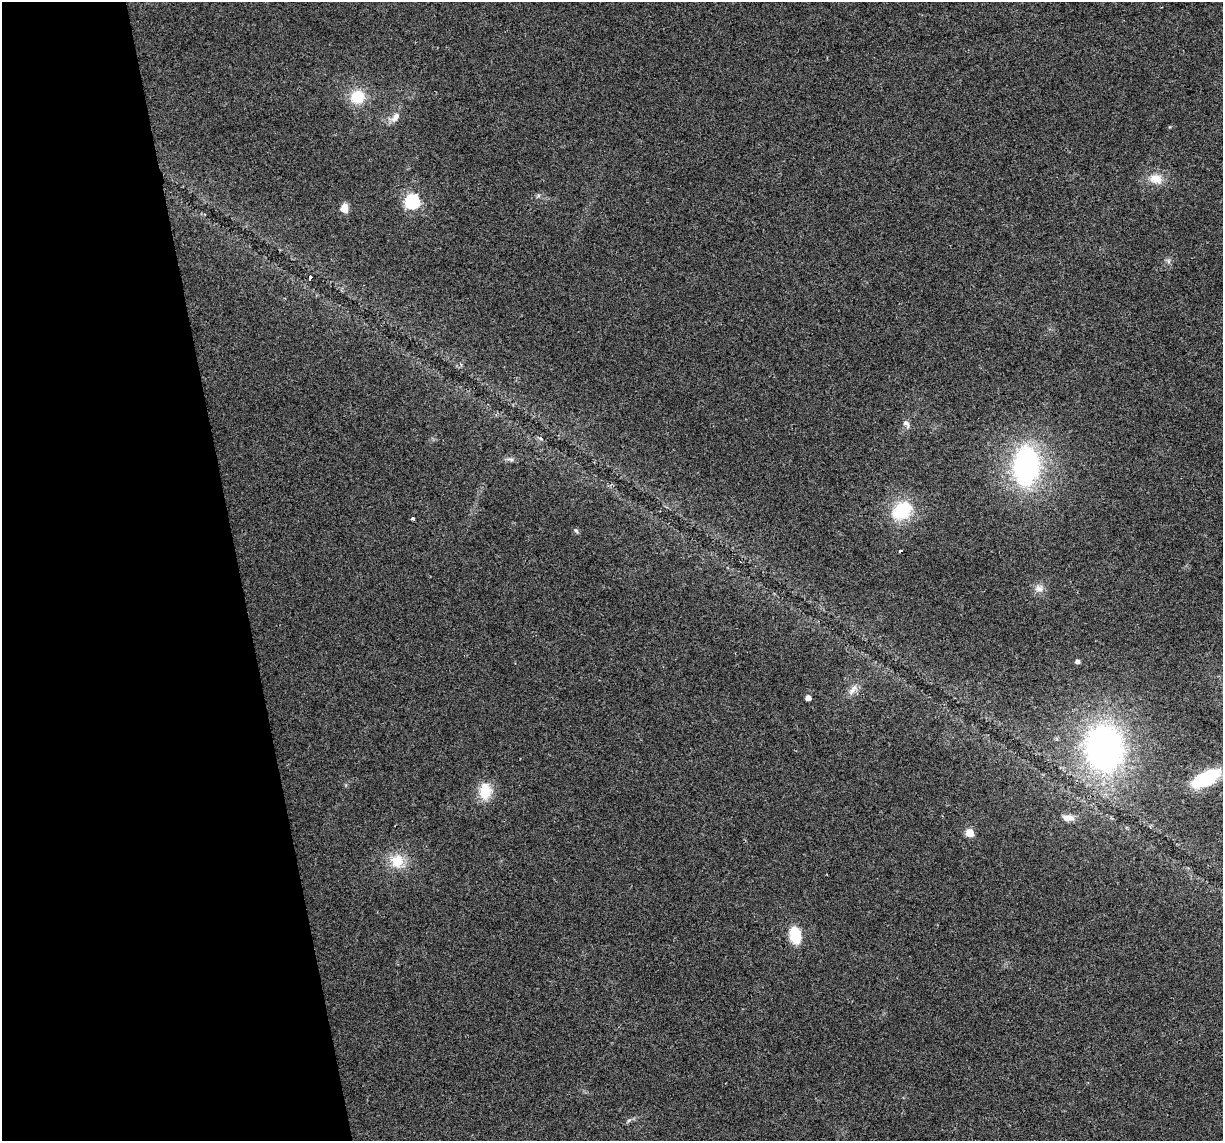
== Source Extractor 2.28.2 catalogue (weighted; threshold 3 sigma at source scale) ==
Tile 5 of 4 x 4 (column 1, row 2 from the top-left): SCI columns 1-1221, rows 2353-3491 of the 4883 x 4659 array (HDU 1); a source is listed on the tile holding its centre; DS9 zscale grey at full resolution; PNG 1225 x 1143 px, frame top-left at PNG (2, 2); no overlay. Shown black and unused: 19% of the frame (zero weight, under 2 of 3 exposures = <1% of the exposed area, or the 3 px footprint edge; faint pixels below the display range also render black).
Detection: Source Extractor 2.28.2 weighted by HDU 2 'WHT'; one run over the whole footprint, this tile lists its part. Background 0.0499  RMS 0.0068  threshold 0.0307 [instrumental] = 3 sigma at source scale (4.5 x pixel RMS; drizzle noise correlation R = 1.50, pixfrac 1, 0.0396/0.0396 arcsec/px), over >= 5 px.
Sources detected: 27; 1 cosmic-ray / hot-pixel residue — not listed; the other 26 listed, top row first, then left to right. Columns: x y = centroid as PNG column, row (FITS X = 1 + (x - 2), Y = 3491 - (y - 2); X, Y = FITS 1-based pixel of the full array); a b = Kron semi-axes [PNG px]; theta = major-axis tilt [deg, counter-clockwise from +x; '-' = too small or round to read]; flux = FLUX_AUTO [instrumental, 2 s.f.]
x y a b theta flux
357 97 15 14 - 19
395 117 14 8 54 5
1156 179 19 14 -15 10
538 196 7 4 20 1.2
412 202 6 6 - 130
344 208 9 7 -82 7
1168 261 7 4 -90 1.4
310 278 4 3 - 8
906 423 12 7 -50 2.6
510 459 12 4 -8 1.9
1026 466 38 25 87 120
902 511 22 16 35 33
413 518 4 3 - 2.2
576 530 7 5 -53 1.2
1039 588 13 10 -2 4.5
1077 661 5 4 - 2.2
853 689 19 7 52 4.9
808 698 5 4 - 4.7
1104 748 39 33 -85 240
1206 778 22 10 27 59
485 791 18 13 86 16
1068 818 16 8 -5 4.7
969 833 5 5 - 21
397 861 20 19 - 15
795 935 13 8 -79 28
629 1120 6 4 20 1.2